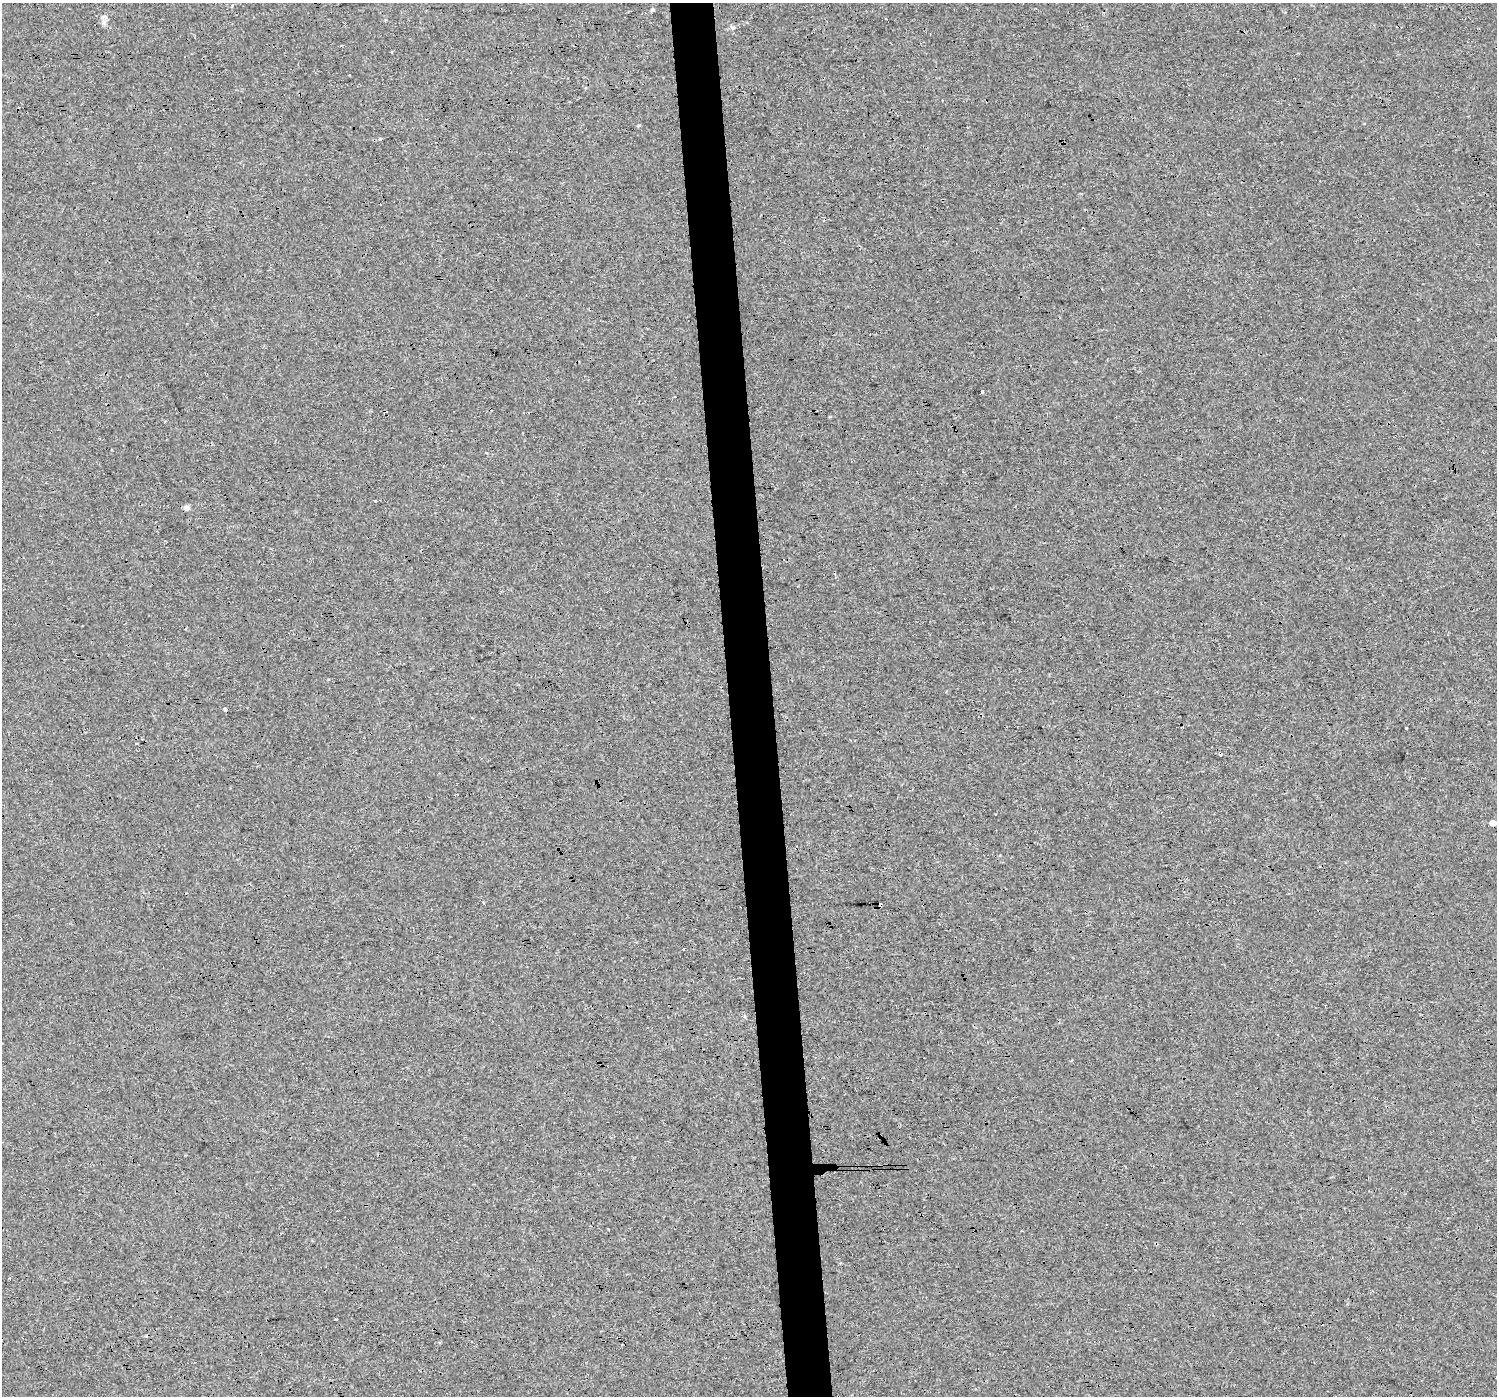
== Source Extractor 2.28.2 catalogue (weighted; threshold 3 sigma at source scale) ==
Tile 5 of 3 x 3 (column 2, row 2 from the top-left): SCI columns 1495-2989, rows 1398-2791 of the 4483 x 4230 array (HDU 1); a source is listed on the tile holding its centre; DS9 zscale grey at full resolution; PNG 1499 x 1398 px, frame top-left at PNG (2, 3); no overlay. Shown black and unused: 3% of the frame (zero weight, under 3 of 4 exposures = <1% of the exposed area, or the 3 px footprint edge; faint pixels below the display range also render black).
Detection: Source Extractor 2.28.2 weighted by HDU 2 'WHT'; one run over the whole footprint, this tile lists its part. Background 5.44e-04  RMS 0.0017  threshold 0.00785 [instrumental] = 3 sigma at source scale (4.5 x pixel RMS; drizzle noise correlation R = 1.50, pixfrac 1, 0.0396/0.0396 arcsec/px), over >= 5 px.
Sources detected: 18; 4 cosmic-ray / hot-pixel residue — not listed; the other 14 listed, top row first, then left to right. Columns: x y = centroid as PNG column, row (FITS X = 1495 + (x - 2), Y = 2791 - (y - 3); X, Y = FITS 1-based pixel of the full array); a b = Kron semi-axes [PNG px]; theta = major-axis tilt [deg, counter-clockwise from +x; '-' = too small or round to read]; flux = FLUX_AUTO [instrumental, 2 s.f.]
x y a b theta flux
232 5 3 3 - 0.22
653 9 4 3 - 0.99
733 27 6 4 0 0.28
392 52 3 2 - 0.2
380 139 5 3 - 0.26
375 500 3 2 - 0.17
187 507 6 6 - 0.76
225 709 3 3 - 2
1406 727 3 3 - 0.45
136 744 3 3 - 0.39
1493 823 5 5 - 1.7
483 902 3 2 - 0.34
683 949 3 3 - 0.29
744 1016 5 4 - 0.35
Unlisted compact peaks at least as high as the median listed source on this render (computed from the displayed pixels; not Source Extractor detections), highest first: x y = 982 391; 104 22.